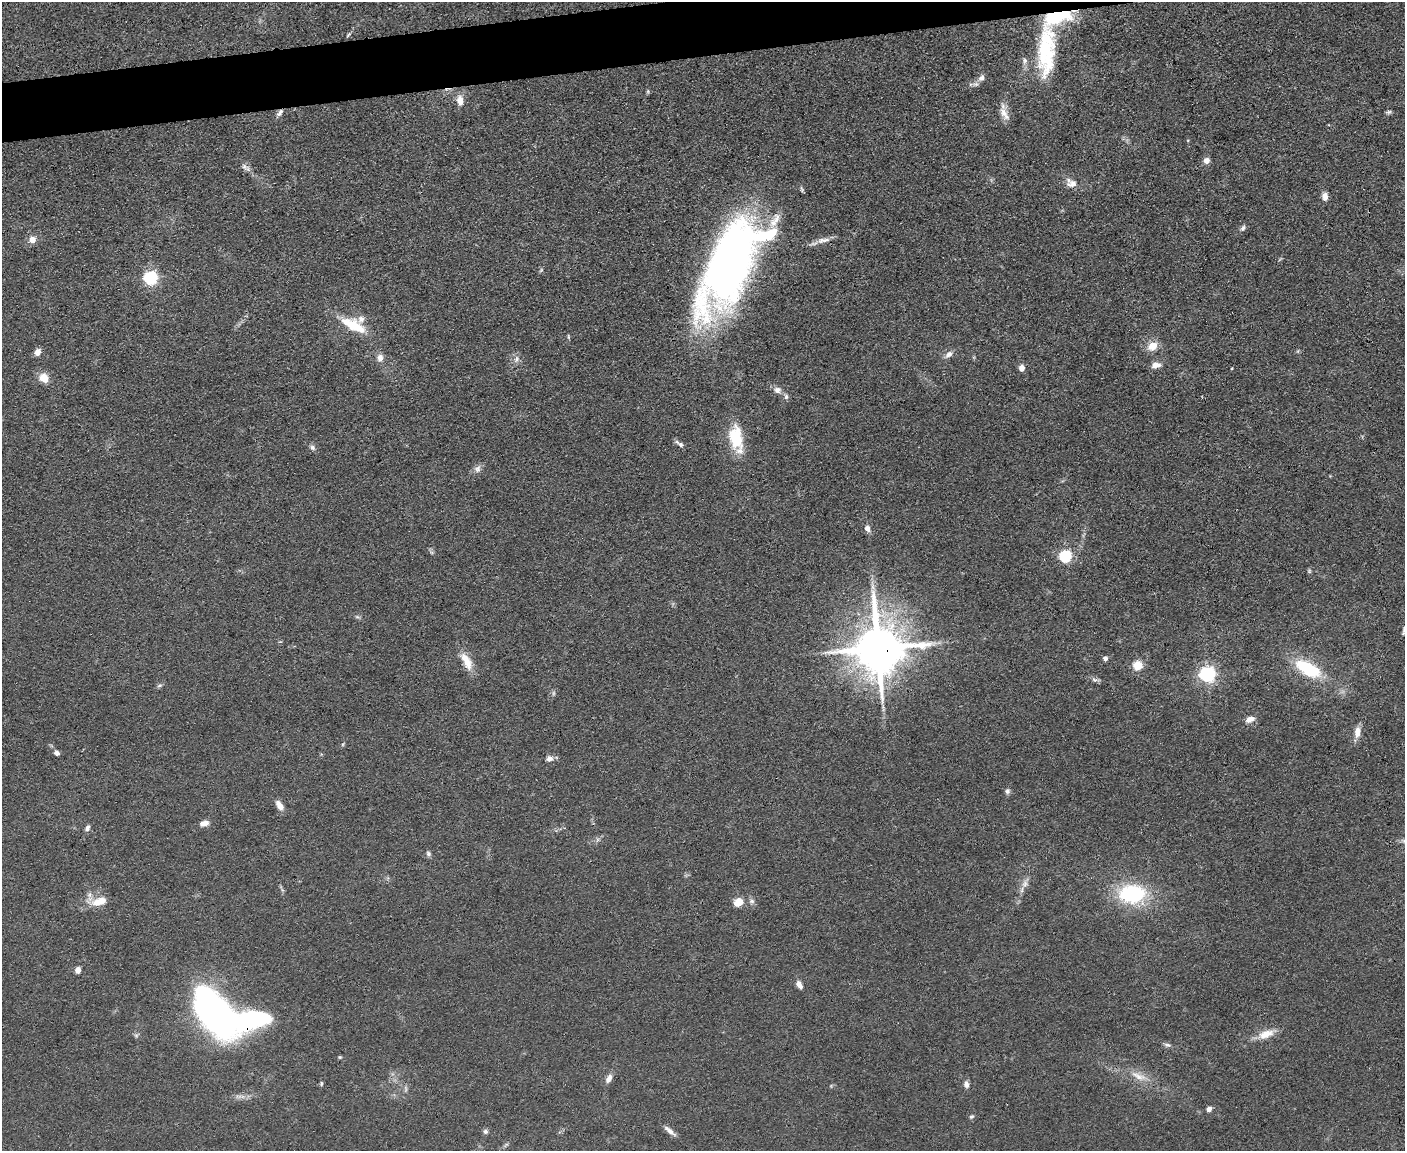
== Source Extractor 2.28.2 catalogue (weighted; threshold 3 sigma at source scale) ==
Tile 8 of 3 x 4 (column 2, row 3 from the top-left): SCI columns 1533-2935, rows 1151-2299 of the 4573 x 4596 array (HDU 1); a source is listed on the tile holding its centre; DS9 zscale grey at full resolution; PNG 1407 x 1153 px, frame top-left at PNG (2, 2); no overlay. Shown black and unused: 3% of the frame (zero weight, under 3 of 4 exposures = <1% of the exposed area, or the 3 px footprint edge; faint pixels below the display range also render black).
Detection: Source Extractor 2.28.2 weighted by HDU 2 'WHT'; one run over the whole footprint, this tile lists its part. Background 0.0719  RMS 0.007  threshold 0.0314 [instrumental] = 3 sigma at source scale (4.5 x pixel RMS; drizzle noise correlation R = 1.50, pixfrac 1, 0.05/0.05 arcsec/px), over >= 5 px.
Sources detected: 86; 1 too faint to see at this stretch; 2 inside a brighter object's white glare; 1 long thin detection or spike segment (spike, bleed or trail) — not listed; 2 inside a brighter listed object's ellipse — not listed separately; the other 80 listed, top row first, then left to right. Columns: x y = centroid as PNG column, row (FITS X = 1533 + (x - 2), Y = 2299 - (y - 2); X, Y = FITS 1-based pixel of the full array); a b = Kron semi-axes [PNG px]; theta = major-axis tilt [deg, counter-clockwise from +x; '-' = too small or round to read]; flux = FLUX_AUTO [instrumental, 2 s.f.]
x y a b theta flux
349 34 8 3 45 1.1
1046 51 67 20 87 60
1025 61 10 7 -80 2.7
981 78 10 7 52 3.6
460 100 12 8 -84 6.4
1388 112 8 4 16 1.4
280 113 10 5 51 3
1004 114 21 9 -62 6.7
1206 161 8 7 - 3.5
244 167 8 5 -63 2.3
1072 184 14 10 8 5.8
1325 196 10 7 -85 4.1
1243 228 8 6 48 1.9
32 240 6 5 - 8.4
825 240 13 6 12 4
730 262 101 39 65 460
541 270 6 4 72 0.98
151 278 6 6 - 120
353 325 34 14 -27 24
568 337 7 3 -82 0.86
1152 346 11 10 - 9.4
38 352 7 6 - 4.7
949 354 11 7 37 4
380 358 9 8 - 4.4
516 359 10 7 74 3
1156 365 12 7 10 4.9
1022 368 6 5 - 5.1
1232 368 3 2 - 0.55
44 378 11 9 -53 8.8
777 390 11 8 -18 4.1
786 397 8 6 -74 2.1
736 437 33 17 -83 27
679 444 12 5 -35 2.5
312 447 8 6 -34 2.1
478 469 11 9 68 3.4
867 528 8 7 - 4
1066 556 6 6 - 94
1309 571 6 5 - 1
878 648 15 14 - 3800
1105 658 4 4 - 3.1
466 661 26 10 -61 11
1138 665 9 8 - 12
1308 669 34 16 -29 38
1208 674 6 6 - 210
1095 680 13 4 -9 2.2
159 686 8 3 19 1.3
883 708 12 2 90 2
1250 719 12 7 20 5.1
1357 732 16 8 84 6
343 744 6 4 71 0.85
57 753 6 5 - 2.7
549 758 9 7 5 3.1
1007 791 8 6 74 2
279 805 13 7 -58 5.1
204 823 10 6 13 4.7
87 828 9 6 64 2.2
428 854 7 6 - 1.8
1025 883 16 8 70 4.9
1132 894 25 18 0 66
99 901 20 10 19 12
752 901 8 6 13 2.1
739 902 9 8 - 10
78 970 5 5 - 6.3
799 985 10 6 -61 4.1
217 1016 23 17 -38 440
254 1019 69 25 26 100
1266 1034 23 10 21 10
136 1035 6 5 - 1.4
1167 1045 10 5 -6 1.9
340 1057 5 4 - 0.87
1139 1076 27 9 -24 10
609 1078 12 7 57 4.5
321 1084 6 5 - 1
966 1084 9 7 -81 2.9
406 1089 9 4 -89 1.6
1209 1109 6 5 - 2.9
971 1116 7 5 18 1.3
670 1131 20 5 -39 3.9
486 1132 7 6 - 1.8
506 1145 9 3 45 1.3
Overlapping masked pixels (flux is a lower limit): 4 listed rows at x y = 280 113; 730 262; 878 648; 254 1019